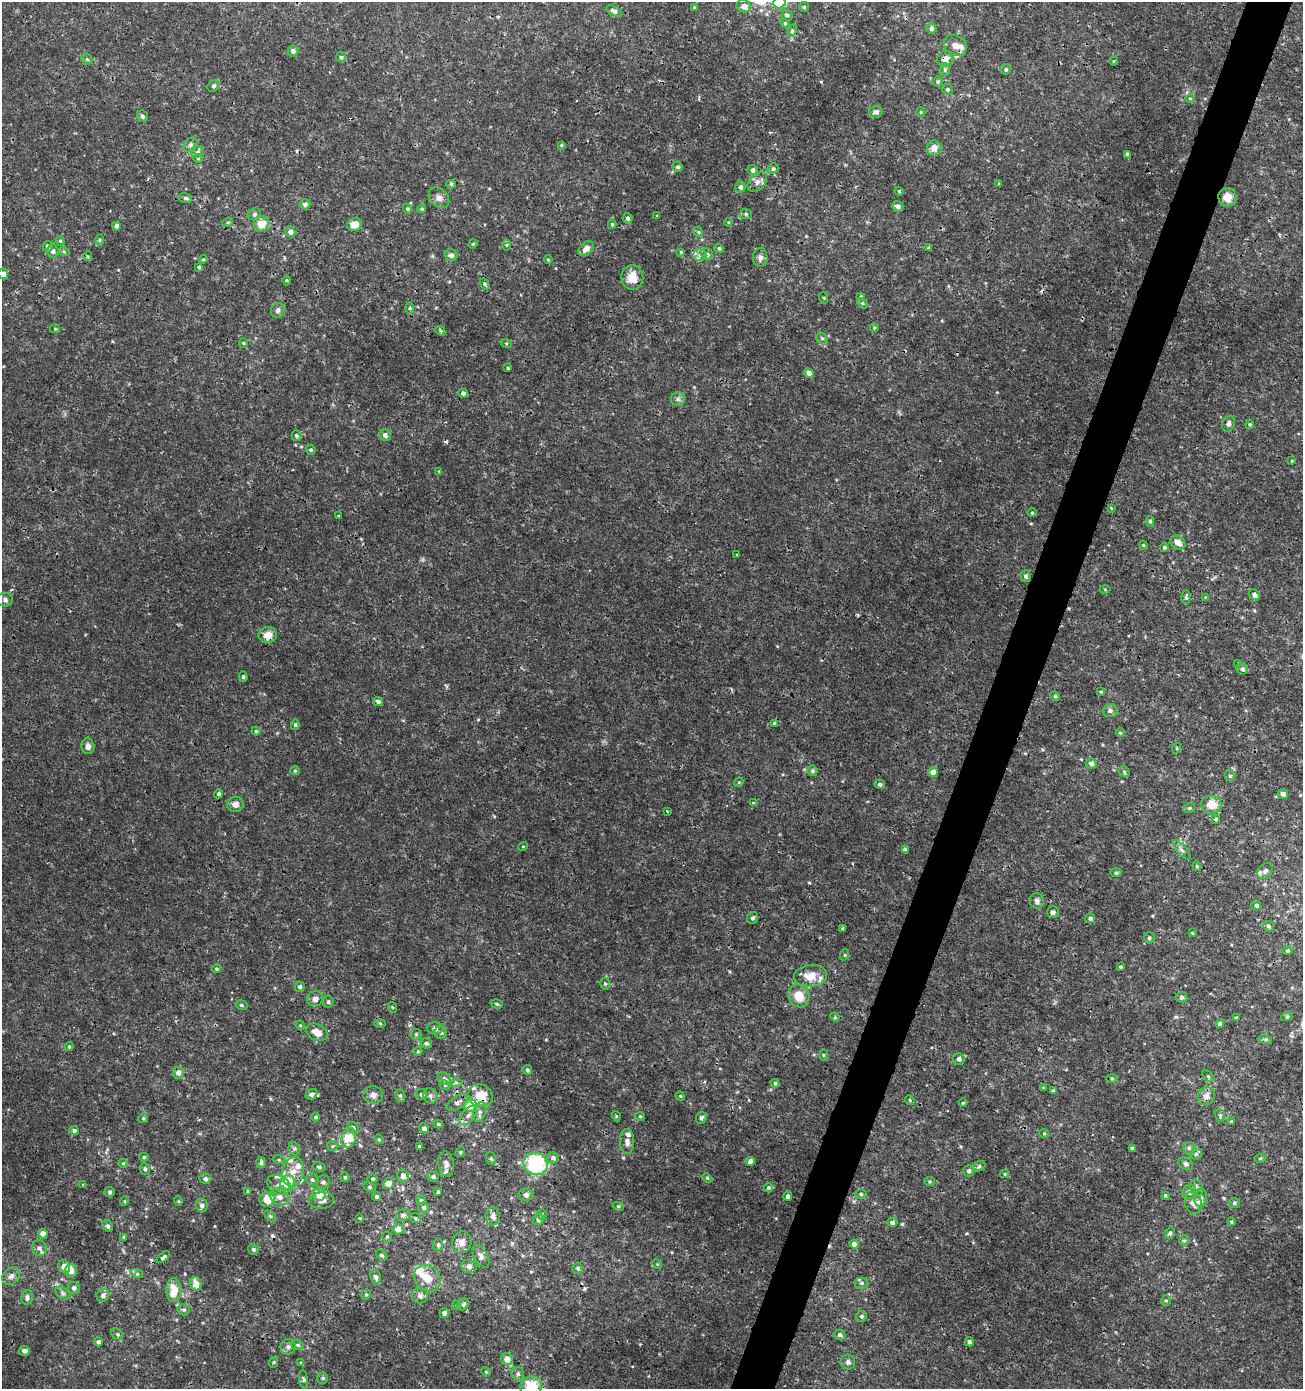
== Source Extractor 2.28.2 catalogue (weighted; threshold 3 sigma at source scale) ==
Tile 10 of 4 x 4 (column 2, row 3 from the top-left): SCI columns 1577-2877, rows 1389-2775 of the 5691 x 5560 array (HDU 1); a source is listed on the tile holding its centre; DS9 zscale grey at full resolution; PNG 1305 x 1391 px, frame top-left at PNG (2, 2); each listed source drawn as its Kron ellipse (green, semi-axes under 4 px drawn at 4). Shown black and unused: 4% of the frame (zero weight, under 3 of 4 exposures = <1% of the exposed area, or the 3 px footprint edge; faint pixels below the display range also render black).
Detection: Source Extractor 2.28.2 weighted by HDU 2 'WHT'; one run over the whole footprint, this tile lists its part. Background 0.00201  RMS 0.001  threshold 0.00451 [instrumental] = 3 sigma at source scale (4.5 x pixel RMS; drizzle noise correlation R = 1.50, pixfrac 1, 0.0396/0.0396 arcsec/px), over >= 5 px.
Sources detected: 385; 1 inside a brighter object's white glare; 7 cosmic-ray / hot-pixel residue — neither listed nor drawn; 21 inside a brighter listed object's ellipse — not listed separately; the other 356 listed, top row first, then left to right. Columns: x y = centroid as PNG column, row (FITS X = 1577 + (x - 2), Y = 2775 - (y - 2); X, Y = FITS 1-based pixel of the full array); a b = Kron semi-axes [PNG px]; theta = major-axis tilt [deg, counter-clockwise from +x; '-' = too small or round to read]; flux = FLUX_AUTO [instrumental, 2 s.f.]
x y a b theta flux
779 2 6 6 - 6.2
744 6 7 6 - 0.6
694 7 4 3 - 0.078
804 7 5 5 - 0.12
614 11 8 4 -28 0.34
787 15 6 5 - 0.22
785 23 5 4 - 0.12
931 28 5 5 - 0.42
792 31 6 4 65 0.15
955 45 12 10 -33 0.7
293 51 5 5 - 0.4
341 57 5 5 - 0.16
87 59 6 5 - 0.15
945 59 8 7 - 0.63
1114 61 4 4 - 0.12
1006 69 5 5 - 0.16
945 70 6 5 - 0.18
938 82 5 5 - 0.16
214 86 6 5 - 0.2
947 89 5 5 - 0.19
1190 98 4 3 - 0.084
876 112 7 6 - 0.37
921 112 5 4 - 0.12
142 116 6 5 - 0.23
191 145 8 6 46 0.27
561 145 4 3 - 0.094
934 148 7 7 - 0.88
197 152 6 5 - 0.21
1127 154 4 4 - 0.29
198 158 5 3 - 0.1
678 167 5 5 - 0.2
773 169 6 5 - 0.21
753 170 5 5 - 0.34
757 182 11 7 45 0.55
451 184 5 4 - 0.17
999 184 4 3 - 0.12
740 187 5 5 - 0.31
899 191 4 4 - 0.11
1227 197 9 9 - 1.2
186 198 7 5 -16 0.19
439 198 12 8 -46 0.5
305 204 5 5 - 0.3
898 206 6 5 - 0.43
407 209 5 4 - 0.14
422 209 4 4 - 0.14
254 214 7 6 - 0.22
746 214 6 5 - 0.17
657 216 4 2 - 0.064
628 218 5 5 - 0.21
228 222 5 3 - 0.12
728 222 4 4 - 0.11
261 224 8 7 - 1.6
612 224 5 4 - 0.14
355 225 7 6 - 0.95
117 226 4 4 - 0.39
290 232 5 5 - 0.51
698 232 5 4 - 0.15
100 240 6 4 90 0.13
60 241 4 4 - 0.12
473 244 5 4 - 0.12
506 245 5 3 - 0.12
48 246 5 5 - 0.3
719 248 5 4 - 0.18
929 248 3 3 - 0.17
586 249 8 6 42 0.76
53 251 6 6 - 0.34
64 252 6 4 -19 0.14
681 252 3 3 - 0.095
707 254 6 5 - 0.31
451 255 6 5 - 0.43
699 255 7 6 - 0.31
88 256 4 4 - 0.12
760 257 9 7 85 0.42
203 259 4 3 - 0.11
548 260 4 3 - 0.12
199 267 4 4 - 0.16
3 274 5 5 - 0.7
632 277 12 11 - 1.5
287 280 5 3 - 0.1
485 284 6 4 -59 0.19
861 296 4 4 - 0.12
824 298 5 3 - 0.093
862 303 6 4 -44 0.15
409 308 6 4 -90 0.14
278 310 7 6 - 0.34
874 328 4 3 - 0.079
55 329 5 4 - 0.11
441 331 5 4 - 0.16
822 338 6 5 - 0.16
243 343 4 4 - 0.097
506 343 6 3 -19 0.1
508 368 3 3 - 0.093
809 373 5 4 - 0.58
463 393 5 4 - 0.35
678 399 7 7 - 0.28
1228 424 8 6 71 0.34
1250 424 4 4 - 0.14
385 435 6 5 - 0.41
296 436 5 5 - 0.17
311 450 5 4 - 0.17
1292 461 3 3 - 0.083
439 471 3 3 - 0.072
1111 508 4 4 - 0.086
1032 513 4 4 - 0.12
338 516 4 2 - 0.074
1150 521 5 4 - 0.16
1178 543 8 6 -40 0.75
1143 545 4 3 - 0.096
1164 547 4 4 - 0.2
737 554 4 2 - 0.073
1026 576 6 5 - 0.22
1105 589 5 3 - 0.097
1254 595 6 5 - 0.33
1186 597 6 4 -88 0.16
1205 597 3 3 - 0.069
5 600 8 6 -1 0.27
268 635 9 8 - 0.95
1238 663 4 3 - 0.073
1242 669 6 5 - 0.26
243 677 5 4 - 0.14
1101 692 4 3 - 0.093
1055 696 5 4 - 0.1
378 701 5 4 - 0.3
1110 711 7 6 - 0.31
774 723 4 3 - 0.15
295 725 5 4 - 0.14
256 731 4 4 - 0.12
1120 733 4 3 - 0.13
88 746 8 6 -76 0.37
1177 748 5 3 - 0.11
1091 763 5 5 - 0.36
295 771 5 4 - 0.11
812 771 5 5 - 0.21
933 772 5 4 - 1.1
1124 772 6 5 - 0.15
1230 776 5 5 - 0.14
739 782 5 4 - 0.093
880 784 5 4 - 0.27
218 794 4 4 - 0.19
1283 794 5 5 - 0.52
753 803 4 3 - 0.2
235 804 8 7 - 0.59
1212 805 10 9 - 1.7
1189 808 6 4 21 0.15
667 811 2 2 - 0.089
1216 819 4 4 - 0.16
523 846 5 3 - 0.088
905 850 4 4 - 0.32
1182 850 12 4 -50 0.3
1197 866 5 4 - 0.13
1265 871 9 6 47 0.32
1116 873 5 3 - 0.13
1037 901 8 7 - 0.34
1256 905 5 4 - 0.22
1053 912 6 5 - 0.26
752 918 6 5 - 0.25
1090 918 5 5 - 0.26
1268 926 5 5 - 0.21
843 928 4 3 - 0.2
1192 933 3 2 - 0.096
1149 938 5 5 - 0.19
1288 950 5 4 - 0.14
844 955 5 3 - 0.098
1120 967 3 3 - 0.16
216 969 4 3 - 0.14
811 976 16 11 6 1.6
605 984 6 5 - 0.2
300 987 5 5 - 0.27
799 996 12 10 -57 1.6
1182 997 6 5 - 0.2
315 999 8 7 - 0.6
328 1002 6 5 - 0.2
497 1004 6 4 -17 0.16
241 1005 6 4 -15 0.16
392 1007 5 3 - 0.091
1287 1016 6 4 19 0.13
835 1017 5 4 - 0.13
1236 1018 4 3 - 0.12
380 1023 6 4 -2 0.12
1220 1024 4 4 - 0.42
300 1025 5 4 - 0.11
435 1028 7 6 - 0.29
317 1032 11 8 -27 0.89
441 1032 6 6 - 0.25
416 1034 6 5 - 0.17
1265 1039 7 4 -17 0.19
426 1043 6 5 - 0.25
69 1047 4 3 - 0.15
418 1052 4 4 - 0.13
823 1055 5 3 - 0.1
959 1059 6 5 - 0.32
527 1070 5 4 - 0.22
178 1073 6 5 - 0.61
1208 1076 7 4 -45 0.17
1112 1078 6 4 -2 0.14
444 1079 7 6 - 0.35
456 1082 6 4 0 0.18
775 1083 4 4 - 0.19
445 1085 5 4 - 0.13
1044 1088 4 4 - 0.12
1053 1091 4 3 - 0.19
312 1094 6 5 - 0.22
421 1094 6 5 - 0.28
373 1095 10 8 -3 0.51
400 1096 6 5 - 0.19
430 1096 7 7 - 0.35
480 1096 12 11 - 2.5
680 1096 5 4 - 0.11
1206 1096 9 8 - 0.63
910 1100 5 4 - 0.12
457 1103 12 6 32 0.43
963 1103 4 4 - 0.11
471 1105 6 6 - 1.7
480 1112 10 6 74 0.39
468 1115 11 6 52 0.55
1220 1115 6 5 - 0.18
616 1116 5 3 - 0.095
640 1116 4 4 - 0.13
316 1117 4 4 - 0.18
143 1118 5 4 - 0.12
701 1118 6 5 - 0.24
1231 1121 4 3 - 0.11
438 1124 5 4 - 0.13
353 1127 6 5 - 0.26
424 1128 5 4 - 0.33
74 1130 5 4 - 0.21
1044 1133 5 4 - 0.12
349 1138 10 7 73 2.3
379 1139 5 4 - 0.12
627 1142 12 7 -90 0.53
333 1146 5 5 - 0.15
419 1146 3 3 - 0.14
1132 1148 3 3 - 0.24
1189 1148 6 5 - 0.2
294 1149 7 5 -69 0.2
460 1152 5 4 - 0.12
1196 1154 6 5 - 0.2
144 1157 4 4 - 0.13
553 1158 6 5 - 0.35
1260 1158 6 4 2 0.13
491 1159 6 5 - 0.2
279 1160 5 3 - 0.097
750 1161 4 4 - 0.57
123 1163 5 4 - 0.11
261 1163 5 5 - 0.23
446 1164 12 7 -83 0.46
536 1164 12 11 - 9.4
1186 1164 7 6 - 0.28
979 1166 6 5 - 0.2
319 1167 6 4 -12 0.17
145 1169 6 5 - 0.22
969 1171 6 5 - 0.25
293 1172 15 10 79 1.2
1005 1174 4 4 - 0.12
403 1176 6 5 - 0.52
345 1177 5 4 - 0.15
433 1177 5 5 - 0.23
707 1178 5 4 - 0.12
205 1179 6 5 - 0.26
312 1179 6 5 - 0.24
373 1179 5 4 - 0.17
929 1181 5 4 - 0.14
287 1182 8 7 - 2.5
323 1182 7 6 - 0.3
388 1183 5 5 - 0.93
83 1185 3 3 - 0.09
279 1185 12 9 -28 0.66
370 1187 6 4 -28 0.18
768 1188 4 4 - 0.15
1197 1188 8 6 -67 0.31
248 1191 4 3 - 0.12
110 1192 5 5 - 0.19
438 1192 4 3 - 0.18
1189 1192 7 6 - 0.45
861 1194 5 5 - 0.16
319 1195 6 6 - 1.1
526 1195 7 6 - 0.26
1165 1195 4 4 - 0.12
788 1196 4 4 - 0.33
279 1197 10 7 -29 0.56
376 1197 4 4 - 0.22
1201 1198 9 6 82 0.35
267 1199 8 7 - 1.8
421 1200 5 4 - 0.16
125 1201 5 3 - 0.085
178 1201 5 3 - 0.088
322 1201 12 8 3 0.69
1193 1203 11 8 -79 0.62
1234 1203 5 5 - 0.21
202 1205 6 6 - 0.34
618 1206 6 3 -18 0.11
424 1208 5 5 - 0.27
403 1215 7 5 15 0.26
542 1215 5 5 - 0.17
270 1216 6 4 -45 0.14
493 1216 9 7 90 0.54
359 1218 3 3 - 0.091
415 1218 6 4 -37 0.15
538 1219 6 5 - 0.24
892 1222 5 4 - 0.28
1231 1222 4 4 - 0.13
108 1226 6 4 -60 0.21
398 1229 5 5 - 0.92
1170 1233 6 5 - 0.23
43 1234 4 4 - 0.87
124 1237 3 3 - 0.15
387 1237 5 5 - 0.16
1184 1241 5 5 - 0.16
462 1242 11 9 65 0.68
854 1244 5 4 - 0.51
438 1245 6 5 - 0.2
39 1248 8 7 - 0.39
253 1249 6 5 - 0.24
381 1255 6 4 -47 0.19
481 1256 12 6 -59 0.42
163 1257 8 4 38 0.22
657 1264 5 4 - 0.1
64 1266 6 5 - 0.7
469 1266 8 6 -16 0.36
578 1268 5 5 - 0.19
71 1271 6 5 - 0.99
137 1274 6 4 -19 0.17
11 1276 10 7 40 0.41
376 1277 7 5 -78 0.37
427 1278 14 12 -43 1.4
861 1283 7 5 -1 0.23
196 1284 7 5 -76 1
74 1288 6 6 - 0.39
174 1290 12 7 -89 2.1
63 1293 8 5 -37 0.23
103 1295 6 6 - 0.41
366 1295 5 4 - 0.14
420 1296 8 7 - 0.42
27 1297 7 5 79 0.31
1166 1301 5 5 - 0.14
463 1304 7 5 42 0.22
456 1305 4 3 - 0.076
184 1310 6 5 - 0.19
444 1313 5 5 - 0.31
862 1316 6 5 - 0.2
117 1334 6 5 - 0.18
840 1335 6 5 - 0.25
98 1342 4 4 - 0.28
969 1342 4 4 - 0.27
297 1345 6 5 - 0.19
288 1347 8 7 - 0.34
24 1351 5 5 - 0.3
507 1359 6 5 - 0.92
274 1362 6 3 71 0.11
848 1362 7 7 - 0.31
301 1363 4 4 - 0.12
486 1372 5 4 - 0.1
518 1374 7 6 - 0.25
323 1378 5 5 - 0.14
303 1379 9 3 -85 0.18
531 1387 11 10 - 3.1
Overlapping masked pixels (flux is a lower limit): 5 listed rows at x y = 945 59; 268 635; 480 1096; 468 1115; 531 1387
Isophote crosses this tile's border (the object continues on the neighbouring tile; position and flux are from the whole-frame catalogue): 3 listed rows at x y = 779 2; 3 274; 531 1387
Unlisted compact peaks at least as high as the median listed source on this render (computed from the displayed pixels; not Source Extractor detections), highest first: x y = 902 1224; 821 82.